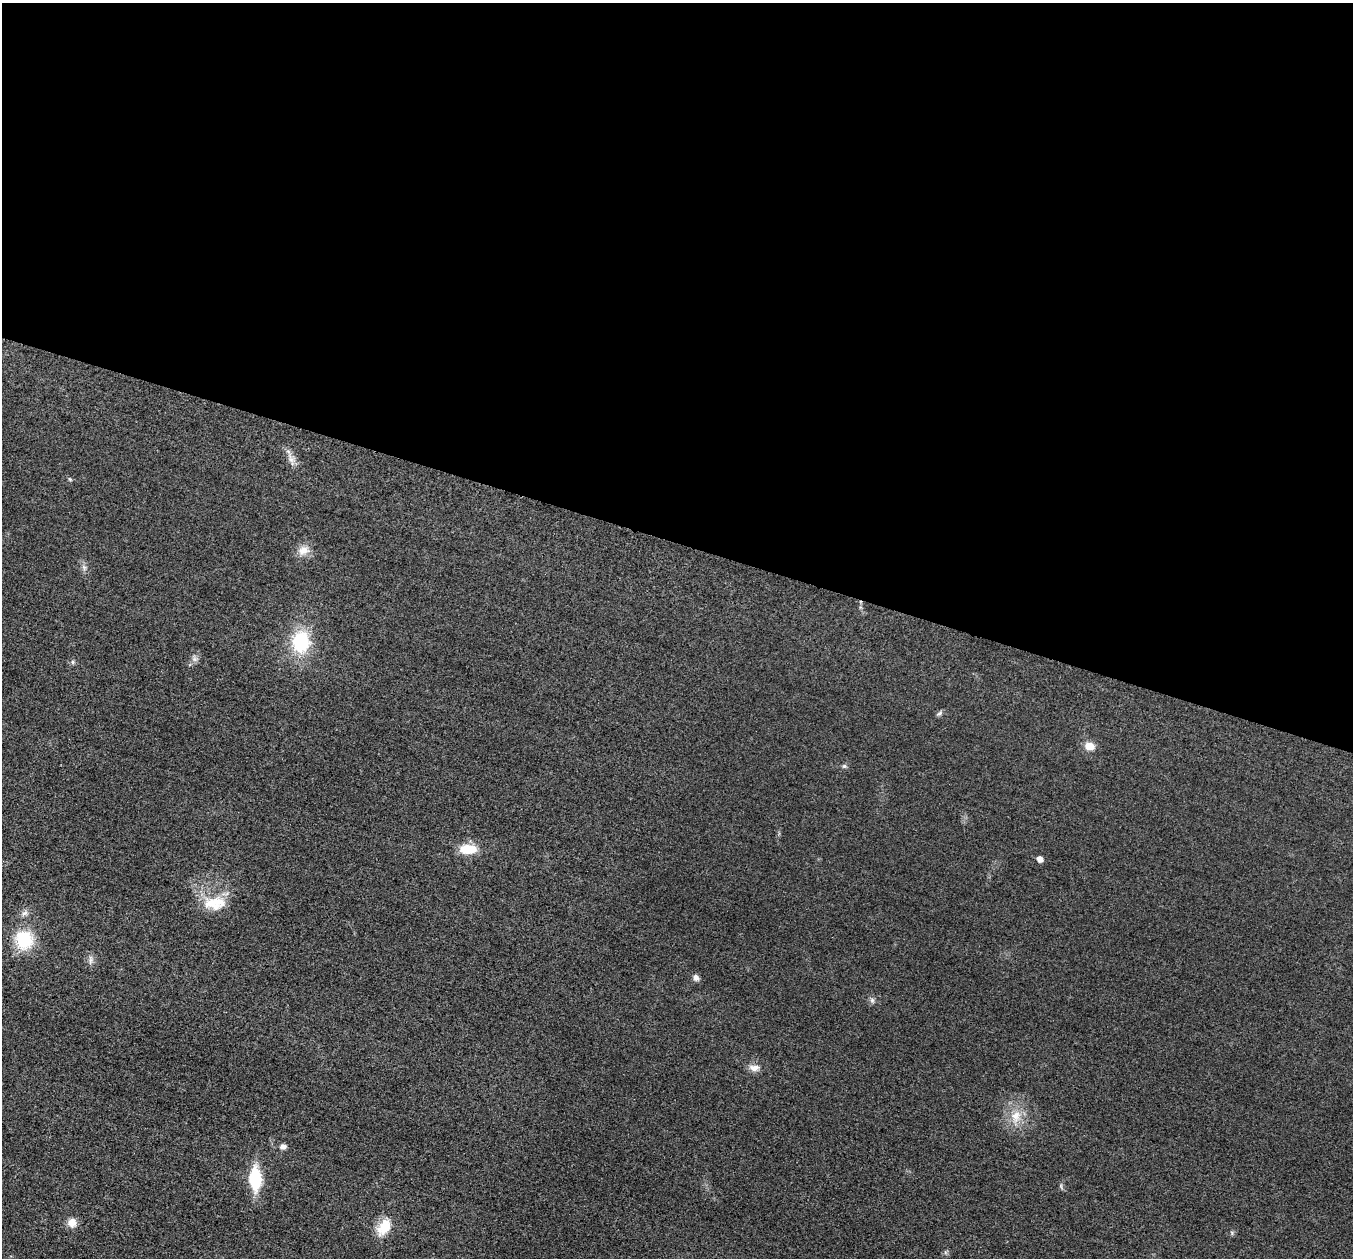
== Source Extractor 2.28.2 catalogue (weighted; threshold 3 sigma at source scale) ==
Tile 3 of 4 x 4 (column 3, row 1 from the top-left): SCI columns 2736-4086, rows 3966-5221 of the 5458 x 5501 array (HDU 1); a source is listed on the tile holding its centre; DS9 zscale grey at full resolution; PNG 1355 x 1260 px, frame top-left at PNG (2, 3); no overlay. Shown black and unused: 43% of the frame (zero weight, under 3 of 5 exposures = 4% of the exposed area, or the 3 px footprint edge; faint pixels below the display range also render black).
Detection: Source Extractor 2.28.2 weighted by HDU 2 'WHT'; one run over the whole footprint, this tile lists its part. Background 0.0197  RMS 0.0051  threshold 0.0228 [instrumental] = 3 sigma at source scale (4.5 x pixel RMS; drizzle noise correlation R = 1.50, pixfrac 1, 0.05/0.05 arcsec/px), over >= 5 px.
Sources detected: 24; all 24 listed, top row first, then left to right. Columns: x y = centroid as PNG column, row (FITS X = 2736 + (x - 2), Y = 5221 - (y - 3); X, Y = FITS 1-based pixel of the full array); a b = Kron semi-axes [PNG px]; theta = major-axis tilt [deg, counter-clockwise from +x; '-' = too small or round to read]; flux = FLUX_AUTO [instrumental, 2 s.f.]
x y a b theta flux
291 459 7 5 -1 1.6
70 479 6 5 - 0.66
303 550 17 12 22 5.1
84 567 9 5 -65 1.5
301 642 19 16 88 32
194 659 8 7 - 1.7
73 662 6 5 - 0.89
939 713 9 5 38 1.1
1090 746 9 7 -9 6.6
844 766 6 6 - 0.93
468 849 15 8 0 14
1040 859 5 5 - 3.4
215 903 31 17 3 14
25 913 11 6 46 2.1
24 940 21 19 -79 22
90 960 16 4 86 1.7
696 978 7 6 - 2
872 1000 8 6 -88 1.4
754 1068 15 8 -3 3.4
1016 1116 18 14 83 9.2
283 1146 9 7 2 2
255 1179 21 11 -88 26
72 1223 11 11 - 4.2
384 1227 21 13 57 11